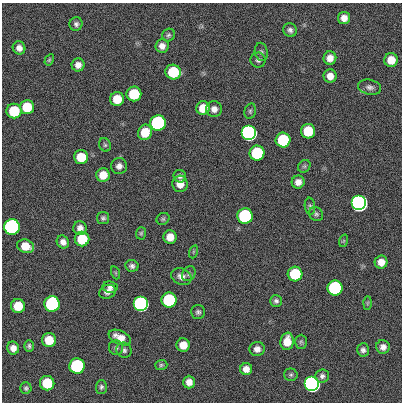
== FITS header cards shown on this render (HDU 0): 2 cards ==
NAXIS1  =                  400
NAXIS2  =                  400

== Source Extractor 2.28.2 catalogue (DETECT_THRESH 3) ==
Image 400 x 400 px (HDU 0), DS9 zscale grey, 1 PNG px = 1 image px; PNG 404 x 404 px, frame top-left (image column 1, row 400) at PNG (2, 3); each listed source drawn as its Kron ellipse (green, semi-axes under 4 px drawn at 4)
Background 0.496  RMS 34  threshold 101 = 3 sigma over >= 5 px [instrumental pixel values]
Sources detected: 89; all 89 listed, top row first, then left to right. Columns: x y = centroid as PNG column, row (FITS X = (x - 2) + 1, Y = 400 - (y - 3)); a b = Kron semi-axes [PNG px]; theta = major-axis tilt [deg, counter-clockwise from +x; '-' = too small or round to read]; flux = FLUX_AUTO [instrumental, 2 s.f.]
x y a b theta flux
344 18 6 6 - 1.6e+04
76 24 7 6 - 6.5e+03
290 30 7 6 - 7.4e+03
168 35 7 6 - 4.9e+03
162 46 7 6 - 1.4e+04
19 48 6 6 - 1.2e+04
261 52 9 6 -80 5.5e+03
330 58 7 6 - 1.8e+04
49 60 6 4 59 3.0e+03
258 60 7 7 - 7.0e+03
391 60 7 7 - 3.2e+04
78 65 6 6 - 1.4e+04
173 72 8 7 - 1.2e+05
330 76 7 6 - 1.9e+04
370 87 12 7 -11 9.9e+03
134 94 7 7 - 1.2e+05
117 99 7 7 - 4.7e+04
27 107 7 7 - 7.2e+04
203 108 7 6 - 3.8e+04
214 109 8 7 - 1.4e+04
14 111 7 7 - 1.2e+05
250 111 8 5 76 4.3e+03
158 123 7 7 - 1.0e+06
308 131 7 7 - 9.0e+04
145 132 8 7 - 5.0e+04
249 133 7 7 - 3.5e+06
283 140 7 7 - 2.1e+05
105 145 7 5 -63 4.1e+03
257 153 7 7 - 2.1e+05
81 157 7 7 - 5.7e+04
119 166 8 8 - 1.1e+04
304 166 7 5 44 4.4e+03
103 175 7 6 - 3.5e+04
180 176 6 6 - 7.4e+03
298 182 6 6 - 1.5e+04
180 184 8 7 - 2.4e+04
359 203 7 7 - 1.1e+07
310 206 8 5 -82 4.9e+03
316 214 8 6 -44 5.8e+03
245 216 7 7 - 5.4e+05
103 218 6 6 - 5.4e+03
163 219 7 5 35 4.2e+03
12 227 7 7 - 2.9e+06
80 228 7 6 - 1.3e+04
141 233 6 5 - 3.8e+03
170 237 7 6 - 2.8e+04
82 239 7 7 - 7.8e+04
343 241 6 4 70 2.8e+03
63 242 7 6 - 1.2e+04
26 246 9 6 -18 3.6e+04
193 252 7 4 72 3.3e+03
381 262 6 6 - 2.0e+04
132 266 7 6 - 7.0e+03
116 273 7 4 -71 3.3e+03
189 274 8 6 56 5.4e+03
295 274 7 7 - 1.4e+05
181 277 10 8 -23 1.4e+04
110 287 7 5 -10 7.8e+03
335 288 7 7 - 5.7e+05
107 292 9 6 23 1.1e+04
169 300 7 7 - 3.1e+05
276 301 6 6 - 6.5e+03
367 303 7 4 88 3.5e+03
52 304 8 7 - 6.1e+05
141 304 7 7 - 2.1e+06
18 306 7 7 - 5.0e+04
198 312 7 7 - 6.1e+03
120 337 11 6 -25 2.4e+04
49 340 7 7 - 4.8e+04
287 341 9 6 82 3.2e+04
301 342 7 5 89 4.4e+03
183 345 6 6 - 2.8e+04
29 346 6 5 - 5.0e+03
383 347 7 7 - 1.2e+04
13 348 6 6 - 1.3e+04
116 348 7 7 - 5.4e+03
257 349 8 7 - 1.3e+04
124 350 8 7 - 6.8e+03
363 350 7 6 - 7.5e+03
161 365 6 5 - 3.7e+03
77 366 7 7 - 5.2e+05
246 369 6 6 - 1.6e+04
291 375 7 6 - 4.7e+03
322 376 7 6 - 7.0e+03
189 382 6 6 - 1.6e+04
47 383 7 7 - 9.9e+04
312 384 7 7 - 5.5e+06
101 387 7 5 87 5.1e+03
26 388 5 5 - 4.6e+03